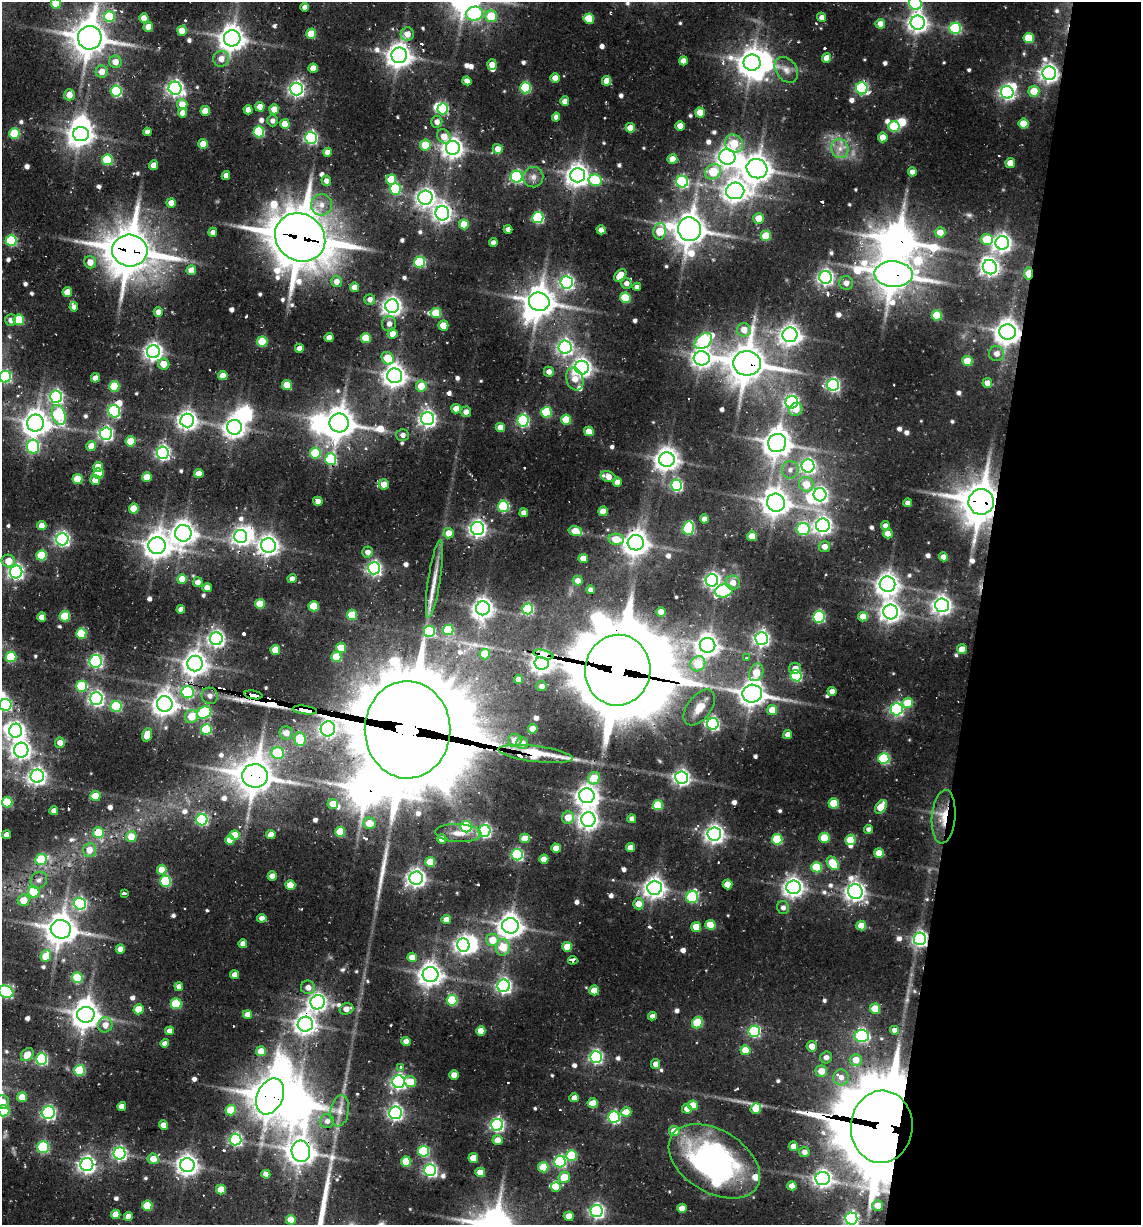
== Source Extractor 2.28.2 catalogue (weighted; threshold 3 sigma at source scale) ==
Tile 8 of 4 x 4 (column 4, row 2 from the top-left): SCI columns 3666-4804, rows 2538-3760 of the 5093 x 4982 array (HDU 1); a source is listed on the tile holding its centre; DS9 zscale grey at full resolution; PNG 1143 x 1227 px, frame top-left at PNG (2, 2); each listed source drawn as its Kron ellipse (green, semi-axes under 4 px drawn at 4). Shown black and unused: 14% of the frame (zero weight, under 2 of 3 exposures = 7% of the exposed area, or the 3 px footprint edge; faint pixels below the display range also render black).
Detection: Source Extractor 2.28.2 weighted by HDU 2 'WHT'; one run over the whole footprint, this tile lists its part. Background 0.101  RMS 0.01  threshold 0.047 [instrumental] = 3 sigma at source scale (4.5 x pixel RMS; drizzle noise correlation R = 1.50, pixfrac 1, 0.05/0.05 arcsec/px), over >= 5 px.
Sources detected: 703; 24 inside a brighter object's white glare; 11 cosmic-ray / hot-pixel residue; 5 long thin detections or spike segments (spike, bleed or trail) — neither listed nor drawn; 6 inside a brighter listed object's ellipse — not listed separately; of the other 657, all 500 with FLUX_AUTO >= 4.89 (the completeness limit of this list) listed and drawn (157 fainter detections not listed), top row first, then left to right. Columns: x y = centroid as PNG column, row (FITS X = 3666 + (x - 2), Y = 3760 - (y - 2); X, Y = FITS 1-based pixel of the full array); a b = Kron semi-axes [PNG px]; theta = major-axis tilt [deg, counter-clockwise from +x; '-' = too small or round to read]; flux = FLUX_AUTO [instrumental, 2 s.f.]
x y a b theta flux
56 3 5 5 - 27
915 3 7 6 - 120
305 7 4 4 - 5.4
474 14 8 7 - 150
491 16 6 6 - 33
109 17 5 5 - 53
822 17 4 4 - 6
144 18 5 4 - 12
589 19 5 5 - 29
918 23 7 7 - 580
880 24 5 5 - 10
148 27 5 4 - 13
955 28 6 5 - 100
182 31 5 5 - 17
311 34 5 5 - 25
407 34 7 6 - 9.7
90 38 12 12 - 2000
232 38 8 8 - 1100
1029 38 5 5 - 42
399 55 8 8 - 970
827 58 5 4 - 12
221 59 8 7 - 9.3
683 61 4 4 - 9.8
115 62 6 6 - 9.6
752 63 8 8 - 1200
492 65 5 5 - 11
313 68 4 4 - 13
786 70 14 10 -54 8.6
102 72 6 6 - 9.7
1049 73 7 7 - 500
555 78 5 4 - 9.3
467 81 4 4 - 7
607 81 5 4 - 14
175 88 6 6 - 370
525 88 5 5 - 87
862 88 6 6 - 150
296 89 6 6 - 330
116 91 5 5 - 110
1034 91 5 5 - 23
1007 92 6 6 - 310
69 95 5 5 - 11
565 101 5 4 - 7.5
182 105 5 5 - 15
260 107 5 4 - 12
274 109 5 5 - 12
443 109 6 5 - 82
248 110 4 4 - 8.4
205 111 5 4 - 15
700 112 5 5 - 19
182 113 4 4 - 7.8
556 117 4 4 - 6
272 121 5 5 - 5.2
437 122 6 5 - 5.9
285 124 5 5 - 14
1024 124 5 5 - 25
680 126 5 5 - 12
894 126 5 5 - 65
630 128 5 4 - 13
147 132 4 4 - 5.5
259 132 5 5 - 71
14 134 5 5 - 62
81 134 8 7 - 910
444 136 7 6 - 11
883 137 5 5 - 15
311 138 6 6 - 190
734 143 10 8 -41 28
203 144 5 4 - 19
425 145 5 5 - 29
453 148 7 7 - 650
840 148 9 8 - 7.9
498 149 5 5 - 9.7
327 152 4 4 - 8.3
727 157 8 7 - 580
672 159 5 5 - 14
107 160 5 5 - 58
1010 163 5 5 - 17
154 165 5 4 - 11
757 169 10 9 - 1400
713 172 8 7 - 43
912 172 4 4 - 6.2
226 175 4 4 - 7
578 175 7 7 - 850
517 177 6 6 - 170
533 177 10 10 - 6.6
391 179 5 5 - 26
595 180 6 5 - 49
326 181 5 5 - 5.4
682 182 6 6 - 150
395 189 5 5 - 71
735 191 9 8 - 840
425 198 7 7 - 490
171 203 5 4 - 10
322 205 10 10 - 9.9
442 213 7 7 - 490
538 218 5 5 - 110
759 218 5 5 - 17
464 224 5 5 - 22
508 229 4 4 - 5.3
689 229 12 11 - 1800
601 230 4 4 - 7.1
660 231 8 6 78 28
213 232 4 4 - 5.3
940 232 5 5 - 12
766 236 5 5 - 34
300 237 26 23 -36 4400
987 239 6 5 - 35
11 240 5 5 - 96
493 243 4 4 - 5.1
1002 243 7 6 - 470
130 250 17 16 - 3500
90 262 6 6 - 10
420 262 5 5 - 92
990 267 7 7 - 450
191 270 5 4 - 13
1028 273 6 4 89 40
893 274 19 13 -2 2300
620 275 7 5 45 17
826 277 6 6 - 340
337 282 5 5 - 7.6
567 282 6 6 - 240
627 283 5 5 - 5.4
846 283 7 7 - 7
355 287 5 4 - 11
637 287 4 4 - 5
67 292 5 4 - 15
625 298 5 5 - 40
370 299 5 5 - 5.6
539 302 10 9 - 1700
392 306 7 6 - 540
74 307 4 4 - 5.3
158 312 5 4 - 7.6
436 313 5 5 - 39
937 315 5 5 - 38
11 320 6 5 - 6.6
19 320 5 5 - 52
389 324 8 7 - 6.1
443 325 5 5 - 21
744 330 7 6 - 12
1008 332 8 7 - 1100
393 334 5 5 - 13
790 335 7 7 - 650
329 337 4 4 - 8.4
366 338 5 5 - 32
262 341 5 5 - 43
703 341 10 6 39 160
565 347 6 6 - 330
299 348 4 4 - 7.6
153 352 6 6 - 490
997 354 7 7 - 6.9
388 358 7 5 -52 32
702 358 8 7 - 590
967 361 5 5 - 29
747 363 14 12 -4 2500
164 364 6 5 - 14
582 368 7 7 - 570
549 372 5 5 - 6.5
223 376 4 4 - 13
395 376 7 7 - 860
5 377 6 6 - 150
95 378 4 4 - 8.6
575 379 12 8 -70 12
987 383 5 4 - 7.7
287 385 5 5 - 24
833 385 6 6 - 220
114 386 5 5 - 47
421 386 5 5 - 20
56 397 6 6 - 210
792 402 6 6 - 230
456 409 5 5 - 12
796 409 7 6 - 11
114 411 6 6 - 110
466 412 5 5 - 6.4
546 412 5 5 - 66
59 415 10 6 -74 120
428 419 6 6 - 390
187 420 7 7 - 550
566 420 5 5 - 25
523 421 6 6 - 140
36 423 8 8 - 1100
339 423 9 9 - 1800
234 427 7 7 - 700
500 427 4 4 - 12
589 431 5 5 - 15
106 434 6 6 - 240
403 435 6 6 - 5.2
131 441 5 5 - 27
777 443 9 9 - 1300
91 446 5 5 - 15
33 447 7 6 - 130
163 453 6 6 - 260
315 453 5 5 - 45
331 459 6 5 - 94
667 459 7 7 - 870
808 466 6 6 - 240
98 467 5 5 - 14
790 470 9 8 - 6.5
98 473 5 5 - 32
199 473 5 4 - 13
147 477 5 4 - 18
608 477 8 5 -18 9.5
78 479 5 5 - 29
95 480 5 5 - 11
617 482 5 4 - 9.9
384 484 5 5 - 13
806 484 7 7 - 21
677 485 6 5 - 140
820 495 6 6 - 260
318 501 5 4 - 7.2
981 502 13 12 - 2700
776 503 9 8 - 1100
908 503 4 4 - 6.7
503 506 5 5 - 86
134 509 5 5 - 25
603 511 5 4 - 16
524 513 4 4 - 5.9
704 519 4 4 - 8.3
823 525 7 7 - 440
42 526 4 4 - 11
885 526 4 4 - 5
478 528 6 6 - 430
688 528 7 5 71 100
803 529 6 6 - 97
575 531 7 5 -15 20
183 533 8 8 - 970
448 533 5 5 - 13
888 534 5 4 - 11
241 536 7 6 - 350
752 536 5 5 - 16
62 539 6 6 - 280
616 539 8 5 -11 20
636 543 8 7 - 1000
268 545 7 7 - 650
157 546 9 8 - 1100
824 547 5 5 - 8.8
367 552 5 5 - 6.4
41 555 5 5 - 47
944 557 4 4 - 9.5
583 558 4 4 - 10
8 561 7 6 - 14
374 568 6 6 - 270
16 572 6 6 - 310
182 579 5 5 - 14
292 579 4 4 - 5.7
434 579 39 6 81 15
712 580 6 6 - 310
578 581 5 5 - 6.7
198 582 5 5 - 7.1
733 583 7 7 - 9.4
887 584 8 7 - 840
207 588 4 4 - 8.4
591 590 4 4 - 5.3
724 591 9 6 14 110
260 604 5 5 - 26
942 605 7 6 - 550
314 606 5 5 - 35
483 608 7 7 - 670
181 609 4 4 - 7.5
528 609 5 5 - 85
661 612 5 4 - 14
891 612 7 7 - 630
352 615 5 5 - 36
65 616 5 5 - 52
42 617 4 4 - 9.1
819 617 6 6 - 110
863 617 5 4 - 16
448 630 5 5 - 71
430 631 5 5 - 70
81 634 5 5 - 50
762 638 6 6 - 330
216 639 6 6 - 370
707 645 8 7 - 850
341 648 5 5 - 20
962 649 5 5 - 20
275 650 5 5 - 19
485 654 5 5 - 33
543 654 10 4 -15 540
11 657 5 5 - 55
336 657 5 5 - 27
747 658 4 3 - 9.3
96 661 6 6 - 170
542 663 7 6 - 660
195 664 8 7 - 930
698 664 8 7 - 32
795 668 6 5 - 6.7
618 670 35 32 82 12000
756 672 9 6 66 21
796 676 5 5 - 100
519 679 4 4 - 9.1
81 686 5 5 - 65
542 686 5 5 - 5.8
832 691 4 4 - 7.1
188 692 6 6 - 99
752 694 10 9 - 1100
253 695 9 3 -9 190
210 696 8 8 - 5.1
96 699 6 6 - 310
908 703 5 5 - 35
165 704 8 8 - 950
5 705 6 6 - 150
116 706 5 5 - 83
699 708 20 12 53 16
897 709 6 6 - 190
305 710 12 3 -7 330
772 710 5 5 - 17
204 713 7 5 27 95
191 717 7 6 - 21
713 724 6 6 - 190
328 729 7 7 - 330
533 729 5 4 - 15
206 730 5 5 - 66
408 730 49 43 -90 22000
16 731 7 6 - 410
286 733 6 6 - 11
147 735 7 4 73 17
787 735 4 4 - 6.5
300 739 7 5 -84 48
515 740 7 6 - 11
60 743 5 5 - 8.9
522 743 6 6 - 9.9
21 750 7 7 - 560
278 753 6 6 - 59
536 754 37 8 -7 160
884 759 5 5 - 93
37 776 7 6 - 420
255 776 13 12 - 2100
594 778 6 6 - 26
682 778 6 6 - 330
95 796 5 5 - 22
587 796 8 7 - 750
7 802 5 5 - 56
834 803 5 5 - 33
333 804 5 5 - 16
658 805 5 5 - 47
881 807 7 5 59 31
54 811 4 4 - 7.4
944 817 27 12 85 24
568 818 6 6 - 15
632 819 4 4 - 6.3
202 820 5 5 - 130
588 820 7 7 - 530
369 823 6 5 - 16
466 827 6 5 - 79
869 829 4 4 - 5.3
484 831 6 6 - 230
340 832 5 5 - 31
98 833 5 5 - 28
458 833 23 9 -3 14
714 834 7 6 - 530
7 835 4 4 - 7.2
235 835 5 5 - 19
271 835 4 4 - 9.4
131 837 5 5 - 19
525 838 5 5 - 17
825 838 5 5 - 40
442 839 4 4 - 11
777 839 5 5 - 64
230 840 5 4 - 13
850 840 5 5 - 32
556 848 4 4 - 15
630 848 4 4 - 10
89 850 7 6 - 11
879 853 5 5 - 19
517 855 5 5 - 130
41 859 6 5 - 52
544 859 4 4 - 11
430 862 5 5 - 22
833 863 7 5 -52 39
816 867 5 5 - 47
162 870 5 5 - 18
272 876 4 4 - 10
416 878 7 6 - 500
39 880 9 7 55 5
165 881 5 5 - 74
727 884 5 5 - 17
290 885 5 5 - 19
793 887 7 7 - 590
655 888 7 7 - 720
34 892 6 6 - 32
855 892 7 7 - 580
124 893 3 3 - 8.3
692 897 6 5 - 83
23 900 6 5 - 16
80 904 6 6 - 160
638 904 5 5 - 12
783 908 6 6 - 5
262 918 4 4 - 6.6
446 920 5 4 - 11
710 925 5 5 - 28
861 925 5 5 - 15
510 926 8 7 - 1000
696 927 5 5 - 21
61 929 10 9 - 1700
920 939 6 6 - 310
493 940 6 6 - 18
243 944 4 4 - 7.4
463 945 6 6 - 440
503 947 8 7 - 26
567 947 5 5 - 20
120 949 5 4 - 9.8
46 956 6 5 - 24
412 957 5 4 - 14
573 960 4 4 - 59
235 975 4 4 - 8.1
430 975 8 7 - 900
77 978 5 5 - 49
179 986 4 4 - 6.3
504 986 6 6 - 310
308 987 7 6 - 7.9
594 990 5 5 - 18
6 992 8 5 -23 150
452 1000 5 5 - 57
318 1002 7 7 - 460
176 1004 5 5 - 54
138 1009 5 5 - 24
346 1009 7 5 17 8.3
875 1009 5 5 - 27
86 1015 9 8 - 1200
247 1015 4 4 - 9.4
652 1016 4 4 - 4.9
697 1023 6 5 - 49
305 1024 7 7 - 770
105 1025 7 7 - 9.9
895 1030 4 4 - 5.9
170 1031 4 4 - 7.9
481 1031 5 4 - 18
754 1031 6 5 - 130
862 1036 7 6 - 140
406 1041 4 4 - 6.7
165 1043 4 4 - 5
812 1046 5 5 - 9.8
745 1050 5 5 - 20
261 1051 5 5 - 14
27 1055 7 5 46 14
596 1057 6 6 - 220
826 1057 6 6 - 6.3
41 1059 6 5 - 130
856 1060 6 6 - 13
656 1064 5 4 - 9.2
401 1067 3 3 - 8.1
80 1070 5 5 - 56
821 1071 6 5 - 16
454 1075 4 4 - 11
841 1077 8 7 - 7.9
410 1081 6 5 - 18
398 1082 6 6 - 310
270 1096 19 13 66 2700
22 1097 5 5 - 19
574 1098 4 4 - 8.6
2 1102 7 6 - 8.5
593 1103 5 5 - 17
693 1105 5 5 - 23
122 1107 4 4 - 9.8
687 1109 5 4 - 8.9
756 1109 5 5 - 24
231 1110 5 5 - 34
4 1111 6 5 - 62
340 1111 16 9 80 9.7
626 1112 5 5 - 13
49 1113 6 6 - 200
395 1113 6 6 - 280
614 1117 6 6 - 150
327 1121 7 7 - 5.1
163 1125 5 4 - 12
497 1125 6 6 - 220
882 1127 36 31 86 14000
674 1131 5 5 - 15
235 1140 6 6 - 190
497 1140 5 5 - 11
793 1146 5 4 - 9.6
43 1147 6 6 - 93
301 1151 11 9 -80 1300
423 1151 5 5 - 85
804 1152 5 5 - 7.3
120 1153 6 6 - 230
571 1156 5 5 - 64
473 1158 5 5 - 16
153 1159 5 5 - 13
406 1161 5 5 - 28
714 1161 50 31 -31 240
560 1162 6 5 - 130
87 1165 6 6 - 410
187 1165 7 7 - 690
543 1167 5 5 - 32
430 1170 6 6 - 230
480 1172 5 4 - 15
266 1174 4 4 - 6.7
564 1177 6 5 - 23
823 1179 7 6 - 450
792 1186 4 4 - 10
556 1187 5 5 - 10
221 1189 5 5 - 18
878 1205 5 5 - 13
147 1206 5 5 - 39
682 1208 5 4 - 14
597 1211 6 6 - 280
116 1214 5 4 - 16
128 1216 4 4 - 8
569 1216 5 4 - 12
851 1218 6 6 - 250
291 1220 5 5 - 17
Overlapping masked pixels (flux is a lower limit): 29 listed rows (the first 20) at x y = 300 237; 130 250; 1028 273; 893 274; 539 302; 1008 332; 747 363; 106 434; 981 502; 268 545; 528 609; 543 654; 542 663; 618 670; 253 695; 305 710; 328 729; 408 730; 536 754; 255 776
Isophote crosses this tile's border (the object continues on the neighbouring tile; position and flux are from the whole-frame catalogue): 8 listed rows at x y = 56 3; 915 3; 5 377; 5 705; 6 992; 2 1102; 4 1111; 851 1218